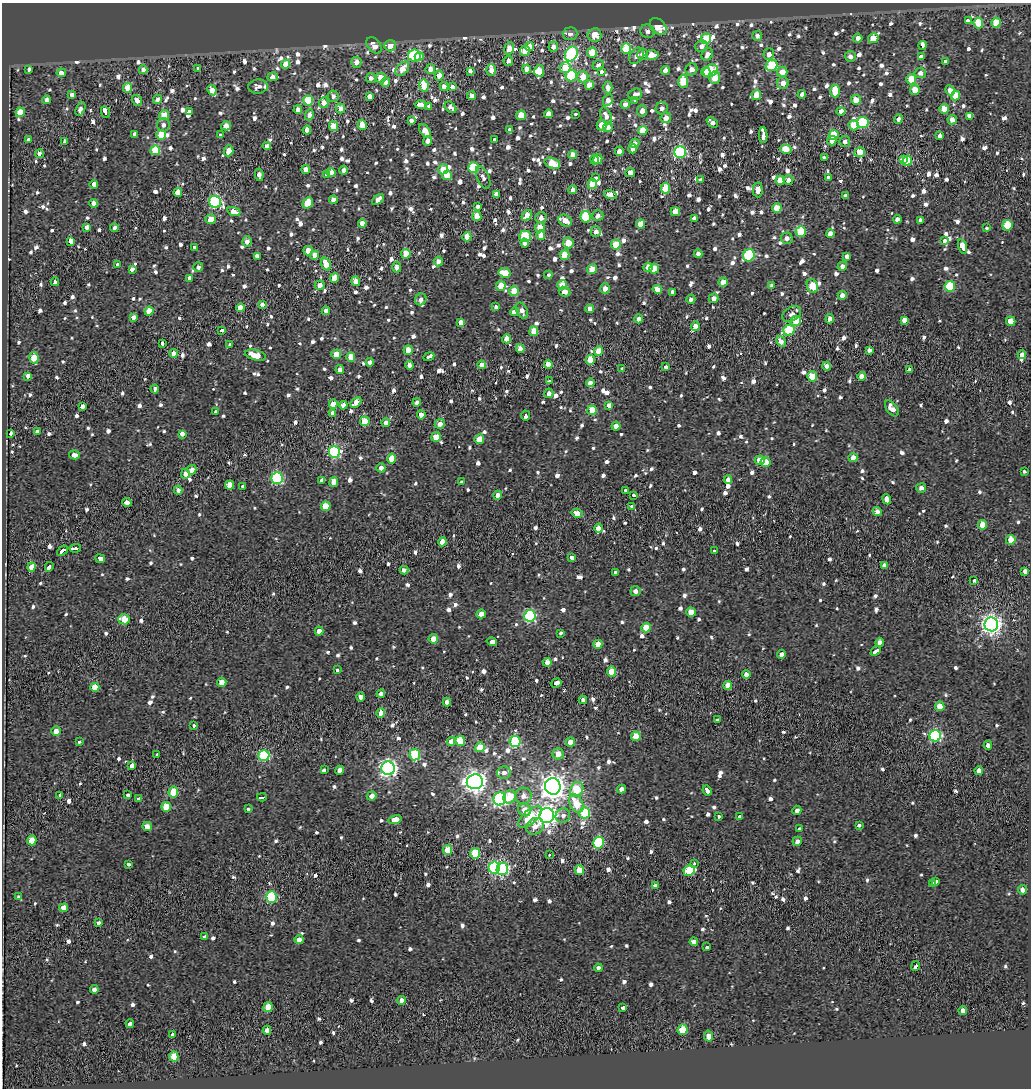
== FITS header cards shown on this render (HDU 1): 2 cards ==
NAXIS1  =                 1029
NAXIS2  =                 1086

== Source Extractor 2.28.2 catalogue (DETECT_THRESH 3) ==
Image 1029 x 1086 px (HDU 1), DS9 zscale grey, 1 PNG px = 1 image px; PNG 1033 x 1090 px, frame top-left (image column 1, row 1086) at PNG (2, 3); each listed source drawn as its Kron ellipse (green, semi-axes under 4 px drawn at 4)
Background -0.19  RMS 0.97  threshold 2.92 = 3 sigma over >= 5 px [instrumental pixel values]
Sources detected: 1279; of the 1279, the 500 brightest by FLUX_AUTO listed and drawn (779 fainter detections omitted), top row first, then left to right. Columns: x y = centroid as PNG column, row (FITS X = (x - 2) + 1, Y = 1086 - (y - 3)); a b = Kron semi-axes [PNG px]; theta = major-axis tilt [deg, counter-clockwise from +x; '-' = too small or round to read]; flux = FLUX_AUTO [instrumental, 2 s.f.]
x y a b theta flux
968 20 4 3 - 1500
978 23 5 5 - 1800
996 23 5 4 - 1800
658 27 10 6 -42 1300
647 31 7 6 - 320
570 34 7 6 - 370
594 35 7 6 - 1100
757 36 5 5 - 310
858 38 4 4 - 450
873 38 5 4 - 1300
706 39 5 5 - 2500
374 45 9 6 -52 710
922 45 4 3 - 4200
390 46 6 5 - 630
701 46 6 5 - 330
530 47 4 4 - 1000
553 47 5 5 - 470
509 48 6 4 81 720
626 49 5 5 - 2800
525 51 5 5 - 940
592 53 5 5 - 2000
571 54 8 6 58 10000
642 54 5 5 - 430
707 54 6 5 - 420
769 54 6 5 - 410
652 55 6 5 - 930
414 56 6 6 - 3600
636 56 9 6 56 350
850 56 5 5 - 350
921 56 4 3 - 810
419 57 4 4 - 840
508 61 5 5 - 380
945 61 4 3 - 670
356 62 5 5 - 460
286 64 4 4 - 960
598 65 6 5 - 330
772 65 6 5 - 3500
565 68 6 5 - 1600
198 69 3 3 - 1200
402 69 8 5 47 1100
430 69 5 4 - 630
527 69 4 4 - 520
692 69 6 5 - 510
29 70 3 3 - 4500
143 70 4 4 - 480
491 70 6 4 -89 450
665 70 4 4 - 560
471 71 4 3 - 1200
539 71 6 5 - 1500
710 71 8 5 32 2800
601 72 4 4 - 430
706 72 5 4 - 1200
782 72 5 5 - 930
61 73 4 4 - 580
920 73 6 5 - 380
439 75 5 4 - 680
571 76 6 5 - 4600
273 77 5 4 - 530
583 77 5 5 - 1100
371 78 5 5 - 370
381 78 5 5 - 1300
715 78 6 5 - 1300
911 79 5 5 - 1800
683 81 6 5 - 2100
385 82 4 4 - 570
783 83 6 5 - 500
424 85 6 4 -80 2500
589 85 5 4 - 890
444 86 4 4 - 490
258 87 9 7 3 330
452 87 4 4 - 400
608 87 6 4 90 470
128 88 5 4 - 1600
212 90 5 4 - 640
915 90 5 5 - 1000
950 90 5 4 - 500
835 91 6 4 -89 1600
635 94 7 5 21 380
802 94 4 4 - 340
72 95 4 4 - 320
756 95 5 4 - 1300
333 96 6 5 - 350
471 96 4 4 - 490
956 96 5 4 - 1200
370 97 3 3 - 6300
157 99 5 4 - 340
46 100 4 4 - 480
137 100 6 4 -54 440
608 100 6 5 - 450
635 100 3 3 - 350
856 100 5 5 - 1000
308 101 5 5 - 2900
324 103 5 5 - 720
625 104 4 4 - 480
421 105 6 4 -1 970
429 106 3 3 - 730
450 107 7 4 -45 310
340 108 5 4 - 680
662 108 6 6 - 330
80 109 7 4 65 310
944 109 5 4 - 1200
298 110 4 4 - 460
642 111 5 5 - 480
841 111 4 4 - 470
20 112 5 4 - 880
105 112 6 3 -66 3600
190 112 4 3 - 790
548 114 4 4 - 810
575 114 3 3 - 470
164 115 5 5 - 960
309 115 5 4 - 370
521 115 5 4 - 1600
606 116 9 5 -67 430
969 116 4 3 - 5600
666 118 5 5 - 590
898 119 5 4 - 310
952 120 5 4 - 490
411 121 4 3 - 1000
712 122 6 4 -40 340
863 122 6 5 - 4700
163 125 6 6 - 320
362 125 5 4 - 1200
602 125 5 5 - 1000
854 125 5 5 - 1100
226 126 5 4 - 630
334 126 5 4 - 1800
608 127 5 4 - 320
510 129 4 3 - 860
307 130 4 4 - 570
643 130 5 4 - 1200
425 131 8 4 -53 670
135 134 3 3 - 820
220 134 3 3 - 410
161 135 5 4 - 1500
763 135 8 3 -89 2800
834 135 5 5 - 1900
939 136 4 4 - 400
495 139 4 3 - 1300
28 140 3 3 - 860
65 141 4 4 - 330
428 141 4 4 - 460
832 141 5 4 - 790
845 141 5 5 - 350
635 143 5 4 - 350
267 146 4 4 - 310
633 149 4 4 - 650
786 149 6 5 - 1100
155 150 5 5 - 2900
229 151 5 4 - 850
619 151 4 4 - 380
680 152 6 6 - 11000
860 152 5 5 - 1400
39 154 4 3 - 370
573 155 4 4 - 620
824 158 4 4 - 310
598 159 5 4 - 800
595 160 5 4 - 700
903 160 4 3 - 1600
907 161 5 4 - 3400
552 163 8 5 -20 1900
473 168 5 5 - 4100
306 169 4 4 - 730
443 169 5 5 - 1300
344 170 4 4 - 360
630 172 5 4 - 490
331 173 4 4 - 1100
327 174 4 4 - 850
259 175 6 4 -81 420
447 175 5 4 - 1800
483 177 12 6 -66 310
828 177 4 3 - 1100
595 178 3 3 - 840
701 180 4 3 - 1700
780 180 5 4 - 890
788 180 5 5 - 440
592 184 5 4 - 1400
94 185 4 3 - 2200
665 188 5 4 - 1700
573 190 4 4 - 430
758 190 7 5 -88 470
178 192 4 3 - 9300
496 195 4 4 - 710
610 195 6 4 -17 390
845 196 4 4 - 360
378 199 7 4 39 540
333 200 4 4 - 650
215 202 6 6 - 9900
94 203 4 4 - 480
308 203 6 4 58 2000
478 206 3 3 - 2300
777 208 4 4 - 1600
234 212 7 4 -19 770
675 212 4 4 - 1100
527 215 6 4 47 1000
477 216 5 4 - 1000
598 216 6 5 - 310
586 217 6 5 - 3800
541 218 6 5 - 500
694 218 4 4 - 340
211 219 5 4 - 880
897 219 4 4 - 330
921 220 4 3 - 7100
565 221 7 5 -30 730
362 223 4 4 - 730
640 224 4 4 - 910
1007 225 5 5 - 2300
87 227 4 4 - 420
540 227 5 5 - 770
114 228 4 3 - 330
987 228 3 3 - 480
801 231 5 5 - 2800
596 232 5 5 - 320
830 233 4 4 - 570
541 235 5 4 - 880
525 236 6 5 - 2500
467 237 4 4 - 1200
787 238 6 5 - 340
71 241 4 3 - 5700
945 241 3 3 - 900
247 242 5 5 - 410
525 243 4 4 - 390
568 243 5 5 - 940
616 245 5 5 - 1700
962 246 7 4 -73 6700
195 247 4 3 - 760
308 251 4 4 - 1000
406 254 5 5 - 1600
698 254 4 4 - 340
315 255 4 4 - 710
564 255 5 5 - 1100
749 255 6 5 - 6200
257 256 4 3 - 970
846 256 4 3 - 1900
438 261 5 4 - 430
117 264 4 3 - 810
326 264 7 4 -69 1300
842 266 5 4 - 350
198 267 5 4 - 310
397 267 5 4 - 330
648 267 5 4 - 620
132 269 4 3 - 1400
592 269 5 4 - 1400
654 269 5 5 - 1300
505 273 6 4 -10 1200
548 275 4 3 - 1900
190 278 4 3 - 2500
334 278 5 4 - 1000
356 281 5 4 - 560
55 282 4 3 - 3000
723 282 5 4 - 1100
320 285 5 4 - 430
562 285 5 4 - 1100
501 286 5 5 - 1200
772 286 4 4 - 400
812 286 7 5 -64 1600
950 286 5 5 - 2900
605 288 5 4 - 460
657 289 5 4 - 780
514 291 5 5 - 1700
565 292 6 4 -23 540
672 292 3 3 - 3300
842 295 4 4 - 480
714 298 5 4 - 390
421 299 6 5 - 310
691 299 4 4 - 310
262 304 4 4 - 320
240 307 4 4 - 940
496 307 4 3 - 770
590 309 4 4 - 590
149 311 4 4 - 1400
326 311 4 4 - 500
522 311 8 5 -66 370
515 312 4 3 - 2200
792 314 10 7 31 320
133 317 4 4 - 400
639 319 4 4 - 400
830 319 4 4 - 420
904 320 3 3 - 8100
796 321 5 5 - 1500
1011 321 5 4 - 720
461 322 4 4 - 550
695 326 4 4 - 560
222 330 3 3 - 1000
789 330 6 5 - 4900
534 331 5 4 - 1400
507 339 4 4 - 760
781 341 5 4 - 510
162 344 4 3 - 1700
230 344 3 3 - 500
520 349 4 4 - 590
408 350 5 4 - 860
869 350 4 4 - 310
599 351 5 4 - 1100
174 353 4 4 - 500
336 354 5 4 - 1100
255 355 10 5 -15 1300
1022 355 4 4 - 500
351 357 5 4 - 1200
429 357 6 3 24 590
34 358 6 4 -82 1700
590 360 5 4 - 1400
370 362 4 4 - 340
548 364 4 4 - 940
409 365 4 4 - 390
481 365 4 4 - 490
827 366 4 4 - 450
665 367 4 3 - 830
622 368 3 3 - 560
340 369 4 4 - 540
909 370 3 3 - 1200
27 376 4 3 - 2200
862 376 4 4 - 630
812 377 5 5 - 1700
550 381 4 3 - 690
590 383 4 4 - 690
155 389 4 3 - 1200
549 393 5 4 - 320
356 402 6 4 46 690
417 402 4 4 - 330
333 404 5 4 - 780
343 405 4 4 - 570
609 405 4 4 - 360
82 406 4 3 - 1800
892 408 9 5 -53 690
592 410 5 4 - 1400
215 412 3 3 - 440
332 413 4 3 - 2500
421 415 4 4 - 620
526 416 5 3 - 1800
365 421 5 4 - 1800
386 422 4 4 - 310
440 424 5 5 - 460
616 426 4 4 - 420
37 431 3 3 - 850
11 433 3 3 - 770
182 434 4 3 - 2400
436 437 5 4 - 1400
479 439 5 4 - 1100
334 452 6 5 - 9900
74 455 5 4 - 360
853 458 4 4 - 770
392 459 5 4 - 1200
760 460 5 5 - 1000
766 462 5 5 - 1100
381 468 4 4 - 330
192 470 5 4 - 480
1024 472 3 3 - 850
185 474 5 4 - 450
277 478 6 5 - 8600
322 480 4 3 - 1800
728 480 4 4 - 380
334 482 5 4 - 1400
461 482 3 3 - 760
230 485 4 4 - 1300
243 486 3 3 - 1900
921 488 5 4 - 350
178 490 4 4 - 310
626 491 3 3 - 1200
498 495 4 4 - 440
633 495 3 3 - 690
887 499 5 4 - 2300
127 502 5 4 - 540
326 506 5 4 - 1500
631 507 3 3 - 1300
877 511 4 4 - 390
577 513 5 4 - 520
982 525 5 4 - 1100
598 528 4 3 - 3600
1011 540 5 4 - 1200
442 542 4 4 - 970
75 548 5 3 - 5300
62 551 6 3 41 3100
714 551 3 3 - 480
572 557 4 4 - 310
100 559 5 3 - 2200
884 565 4 3 - 320
32 567 4 4 - 940
49 567 4 3 - 1900
404 570 4 4 - 310
1025 571 4 4 - 480
615 573 3 3 - 720
974 581 4 3 - 1500
635 591 5 5 - 350
691 612 5 4 - 1400
481 614 4 4 - 800
530 616 6 5 - 8800
124 619 6 5 - 1500
991 624 7 7 - 36000
646 628 5 4 - 1400
319 631 4 4 - 540
560 633 3 3 - 1700
433 639 5 4 - 630
492 642 5 3 - 14000
880 642 4 4 - 380
598 644 4 4 - 890
876 651 6 3 41 3000
781 654 4 4 - 440
547 662 4 4 - 770
337 670 3 3 - 530
611 672 5 4 - 1900
746 675 4 4 - 680
222 682 4 4 - 890
556 683 6 3 19 3000
728 685 4 4 - 910
95 687 4 4 - 1400
381 694 4 4 - 360
361 697 4 4 - 500
583 700 4 4 - 400
447 702 4 4 - 580
940 706 5 4 - 990
381 713 4 4 - 870
718 720 3 3 - 570
194 725 3 3 - 560
56 731 5 4 - 660
636 736 5 4 - 1400
935 736 6 5 - 10000
460 741 5 5 - 1800
79 742 3 3 - 500
451 742 4 4 - 490
515 742 5 5 - 5900
570 742 5 4 - 690
988 745 4 4 - 400
480 747 5 4 - 1200
156 754 3 3 - 1800
415 754 6 5 - 3500
558 754 5 5 - 670
264 755 5 5 - 7000
132 766 3 3 - 4100
388 768 7 6 - 25000
324 770 4 3 - 1300
339 770 5 4 - 420
979 771 4 4 - 460
504 772 7 6 - 350
475 782 8 7 - 41000
553 786 8 8 - 59000
577 789 8 6 60 2300
621 789 4 4 - 320
707 790 5 3 - 910
173 792 5 5 - 2200
60 795 4 3 - 1100
128 795 3 3 - 1300
372 796 5 4 - 370
523 796 8 8 - 510
262 797 5 3 - 4200
509 797 7 6 - 1500
138 799 4 3 - 1100
500 799 6 6 - 12000
576 803 10 6 -62 1800
166 807 5 4 - 1600
248 809 3 3 - 1200
525 810 7 6 - 1000
797 810 4 4 - 370
585 813 5 5 - 3800
547 816 7 7 - 32000
563 816 7 7 - 320
718 816 3 3 - 590
739 816 3 3 - 500
530 817 14 6 39 2100
395 820 6 4 14 860
859 825 4 3 - 780
535 826 9 8 - 630
147 827 4 4 - 650
799 829 4 3 - 1300
32 840 5 4 - 1400
797 841 5 4 - 420
598 843 6 5 - 5700
448 850 5 4 - 1800
475 854 5 5 - 3200
549 855 3 2 - 410
129 864 3 3 - 730
694 864 3 3 - 470
494 868 6 5 - 7900
502 869 6 5 - 11000
579 870 5 4 - 1100
689 870 6 5 - 3000
935 882 3 3 - 870
932 884 3 3 - 930
655 886 4 4 - 360
1022 890 5 4 - 390
18 897 4 3 - 470
271 897 5 5 - 4900
64 908 4 4 - 690
99 923 3 3 - 1200
204 937 3 3 - 390
299 939 4 4 - 560
694 942 4 4 - 530
707 947 4 3 - 1500
916 966 5 3 - 2900
598 968 4 4 - 310
94 989 4 4 - 370
402 1001 4 4 - 510
268 1007 5 4 - 1000
623 1008 4 3 - 1100
963 1010 4 4 - 460
130 1023 4 3 - 1000
267 1030 4 4 - 530
682 1030 5 5 - 2300
172 1034 3 3 - 1700
709 1036 5 4 - 740
174 1056 5 4 - 1800
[779 fainter detections neither listed nor drawn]